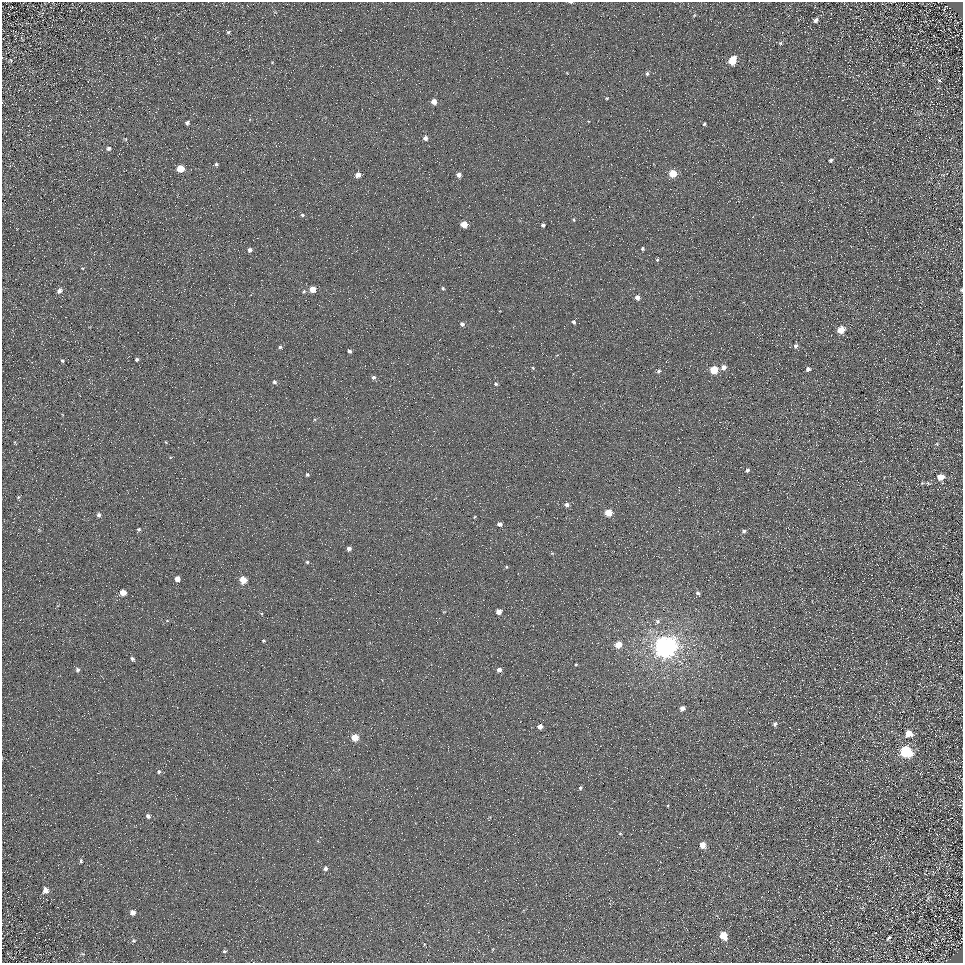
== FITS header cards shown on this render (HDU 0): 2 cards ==
NAXIS1  =                  961
NAXIS2  =                  961

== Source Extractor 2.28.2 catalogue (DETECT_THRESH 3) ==
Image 961 x 961 px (HDU 0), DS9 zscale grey, 1 PNG px = 1 image px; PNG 965 x 965 px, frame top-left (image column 1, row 961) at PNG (2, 2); no overlay
Background 4.88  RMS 8.5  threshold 25.6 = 3 sigma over >= 5 px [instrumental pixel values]
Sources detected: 109; all 109 listed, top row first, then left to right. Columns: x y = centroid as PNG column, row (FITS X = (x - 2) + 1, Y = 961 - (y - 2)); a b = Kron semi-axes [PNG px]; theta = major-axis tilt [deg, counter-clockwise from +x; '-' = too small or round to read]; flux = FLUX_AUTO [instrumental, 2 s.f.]
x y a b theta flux
570 2 5 3 - 780
946 6 4 3 - 390
694 15 6 3 53 620
815 20 6 5 - 2000
228 32 4 4 - 810
914 34 3 2 - 450
780 43 5 5 - 890
11 60 5 3 - 480
732 61 7 5 60 15000
647 74 5 5 - 1200
939 80 6 5 - 820
607 98 4 4 - 570
434 102 4 4 - 4800
187 123 4 4 - 1200
704 124 5 4 - 870
425 138 4 4 - 2700
126 139 5 3 - 450
109 148 6 5 - 1300
830 160 5 4 - 1100
216 164 4 4 - 980
180 169 5 5 - 12000
673 174 5 5 - 16000
358 175 4 4 - 4300
459 175 4 4 - 2600
302 215 5 4 - 850
574 220 4 3 - 640
464 224 5 4 - 10000
543 225 4 4 - 1500
642 249 3 3 - 1100
250 250 5 4 - 1700
657 260 4 4 - 640
82 268 4 3 - 410
443 288 4 4 - 760
313 289 5 5 - 7300
961 290 4 4 - 850
59 291 7 6 - 2400
304 291 5 4 - 720
637 298 4 4 - 3200
574 322 4 4 - 1100
462 324 4 4 - 1400
841 330 5 5 - 11000
796 346 6 5 - 1700
280 347 4 4 - 920
349 351 5 3 - 1400
137 359 4 3 - 1200
62 361 4 3 - 690
724 367 5 5 - 3400
533 368 4 3 - 510
808 369 4 4 - 2000
714 370 5 5 - 21000
659 371 5 4 - 1400
373 377 5 5 - 1500
274 382 5 4 - 1300
496 384 4 4 - 940
166 442 4 3 - 430
937 444 4 3 - 540
747 470 4 4 - 1700
307 474 5 5 - 910
940 477 6 5 - 7200
928 483 7 4 -19 960
18 497 5 4 - 570
567 505 5 5 - 2200
608 513 5 5 - 17000
99 515 5 4 - 1400
474 517 4 3 - 470
499 524 4 4 - 2600
139 529 4 3 - 870
744 531 5 4 - 1500
349 548 4 4 - 2400
552 553 5 4 - 620
307 562 4 4 - 700
506 567 4 4 - 660
177 579 4 4 - 4600
243 580 5 5 - 14000
123 592 5 5 - 6800
698 593 5 4 - 1400
499 612 4 4 - 5400
657 621 6 6 - 1500
263 641 4 4 - 530
618 645 5 4 - 11000
665 647 7 7 - 800000
132 659 5 4 - 1100
576 665 3 3 - 540
77 670 6 6 - 1400
499 670 4 4 - 3600
682 708 4 4 - 3400
775 724 5 4 - 1600
540 727 4 4 - 4400
909 733 6 6 - 8400
355 737 5 4 - 12000
906 752 7 6 - 70000
159 772 5 4 - 900
580 788 4 3 - 890
668 806 4 3 - 430
148 816 5 5 - 1600
620 834 4 3 - 550
703 845 5 4 - 6900
81 861 6 4 -77 930
325 868 5 5 - 2000
45 890 8 7 - 3100
862 908 6 3 19 600
132 913 5 5 - 2900
723 936 6 5 - 12000
889 938 6 4 43 1200
133 940 6 5 - 990
424 944 5 3 - 480
493 949 5 3 - 430
224 951 6 5 - 990
83 954 6 3 -18 540
At the frame edge (FLAGS 8, measured only in part): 2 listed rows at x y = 570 2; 961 290